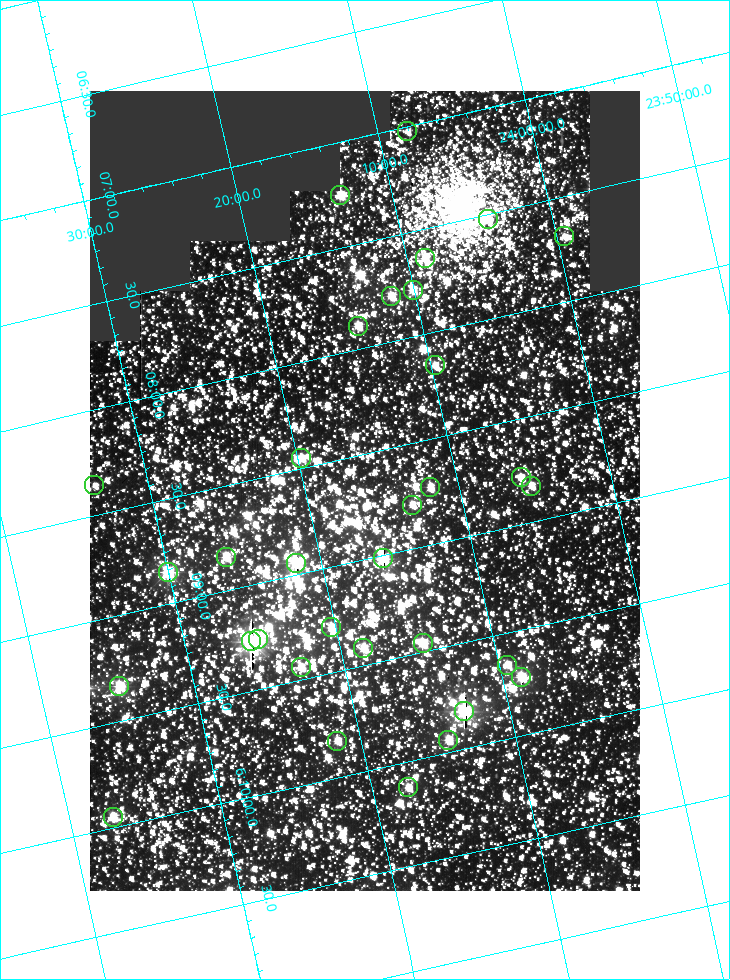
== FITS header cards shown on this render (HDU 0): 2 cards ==
NAXIS1  =                  550
NAXIS2  =                  800

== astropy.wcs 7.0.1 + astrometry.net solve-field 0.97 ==
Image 550 x 800 px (HDU 0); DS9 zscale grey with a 90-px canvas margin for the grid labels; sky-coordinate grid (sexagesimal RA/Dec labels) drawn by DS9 from the SOLVED WCS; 33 Tycho-2 reference stars matched to detected sources circled (green)
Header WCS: RA---TAN/DEC--TAN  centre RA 06:08:40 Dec +24:16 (92.17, +24.27 deg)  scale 3.97 arcsec/px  FOV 36.4' x 53.0'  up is -103 deg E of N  parity normal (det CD < 0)
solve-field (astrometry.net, Tycho-2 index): VERIFIED the header's WCS against the Tycho-2 star catalogue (verified at 3 index scales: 18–33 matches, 0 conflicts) and refined it, rather than solving blind
Solved WCS: RA---TAN-SIP/DEC--TAN-SIP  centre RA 06:08:40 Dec +24:16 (92.17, +24.27 deg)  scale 3.98 arcsec/px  FOV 36.4' x 53.0'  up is -103 deg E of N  parity normal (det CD < 0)
The solver's refit moves the header's centre by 0.12 arcsec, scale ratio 1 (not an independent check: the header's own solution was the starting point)
Tycho-2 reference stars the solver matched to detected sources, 33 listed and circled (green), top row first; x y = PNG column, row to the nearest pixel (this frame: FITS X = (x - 90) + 1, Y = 800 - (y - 91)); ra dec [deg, ICRS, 3 dp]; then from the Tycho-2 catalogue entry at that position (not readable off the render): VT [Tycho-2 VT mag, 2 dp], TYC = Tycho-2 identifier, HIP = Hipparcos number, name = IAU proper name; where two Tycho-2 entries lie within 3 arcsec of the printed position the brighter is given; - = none
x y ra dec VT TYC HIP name
407 131 91.756 +24.135 11.55 1864-383-1 - -
340 195 91.813 +24.222 9.50 1864-951-1 - -
488 219 91.882 +24.069 10.67 1864-1197-1 - -
564 236 91.922 +23.991 11.04 1864-773-1 - -
425 258 91.910 +24.147 9.81 1864-677-1 - -
413 290 91.945 +24.168 9.83 1864-545-1 - -
391 296 91.946 +24.193 9.49 1864-879-1 - -
358 326 91.972 +24.235 9.87 1864-607-1 - -
435 365 92.040 +24.163 9.97 1864-387-1 - -
301 458 92.113 +24.329 10.09 1877-692-1 - -
521 477 92.195 +24.097 9.91 1877-1306-1 - -
94 485 92.090 +24.558 11.22 1868-1493-1 - -
531 486 92.208 +24.088 10.02 1877-898-1 - -
430 487 92.182 +24.197 9.90 1877-42-1 - -
412 505 92.198 +24.221 10.14 1877-234-1 - -
226 557 92.210 +24.434 9.33 1881-345-1 - -
383 558 92.254 +24.266 8.73 1877-224-1 - -
296 563 92.236 +24.360 8.19 1877-300-1 29148 -
168 572 92.212 +24.501 8.67 1881-93-1 - -
331 627 92.321 +24.338 9.42 1877-884-1 - -
258 639 92.315 +24.419 9.14 1881-15-1 - -
251 641 92.316 +24.428 7.55 1881-1595-1 - -
423 643 92.364 +24.244 8.80 1877-1589-1 - -
363 648 92.355 +24.308 9.21 1877-702-1 - -
507 665 92.412 +24.157 10.23 1877-766-1 - -
301 667 92.360 +24.380 9.69 1881-496-1 - -
521 677 92.431 +24.145 8.75 1877-16-1 - -
119 686 92.334 +24.580 8.60 1881-81-1 - -
464 711 92.456 +24.215 7.57 1877-1484-1 - -
448 740 92.485 +24.239 9.49 1877-1276-1 - -
337 741 92.457 +24.359 9.75 1877-1432-1 - -
408 787 92.531 +24.294 10.40 1877-334-1 - -
113 817 92.487 +24.619 9.38 1881-1542-1 - -